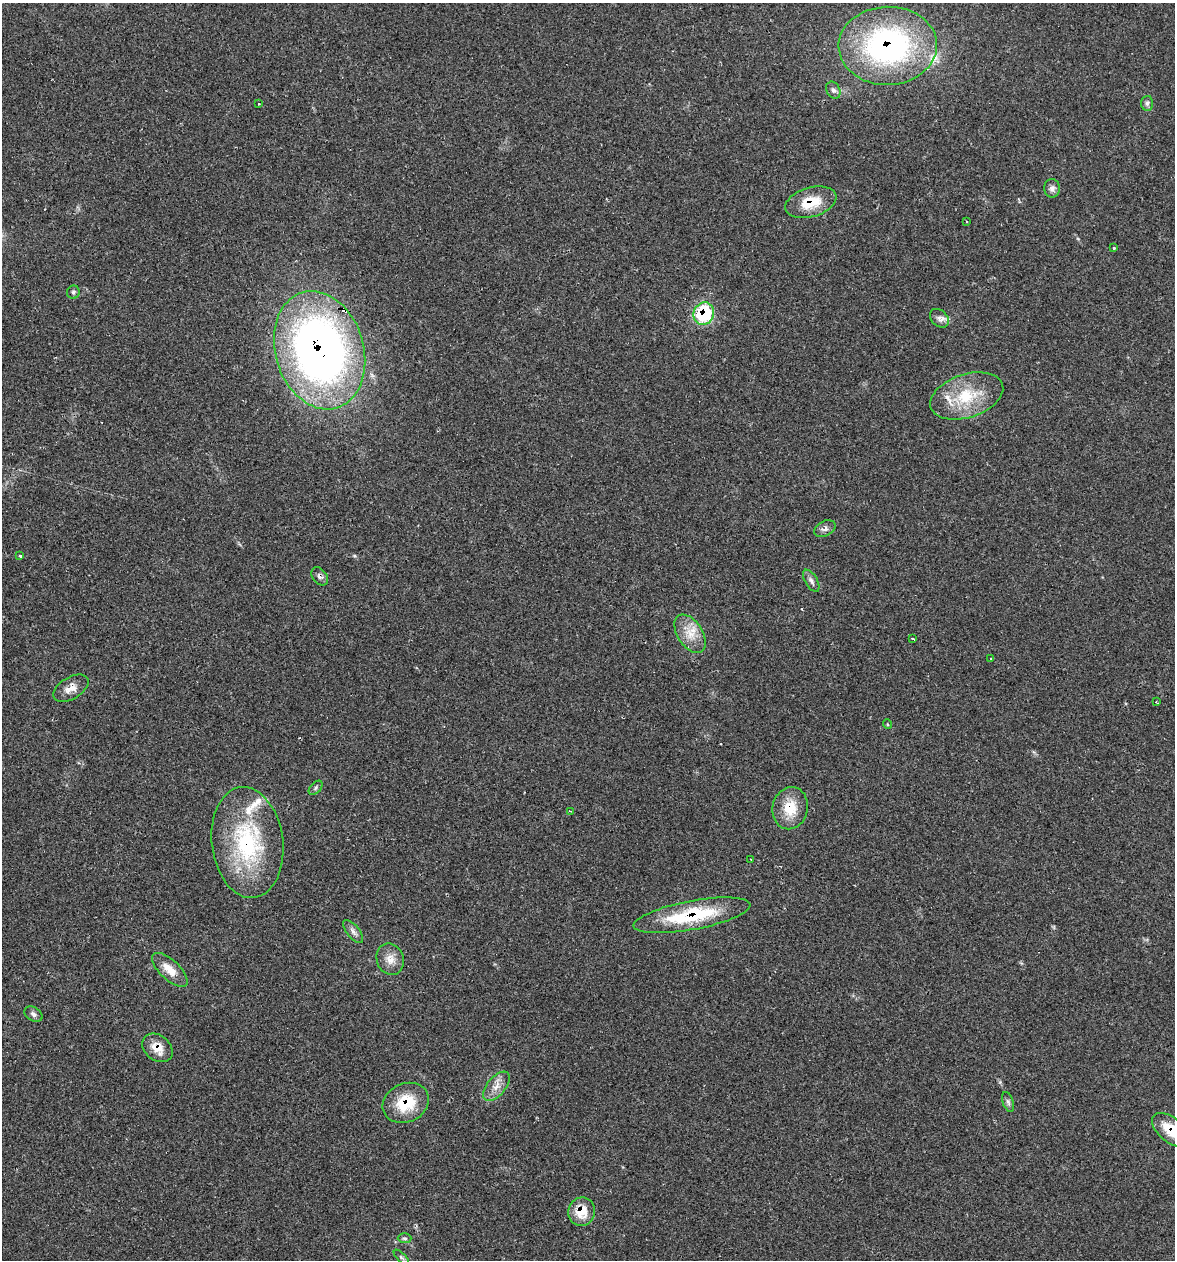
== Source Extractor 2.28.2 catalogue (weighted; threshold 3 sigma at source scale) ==
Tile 11 of 4 x 4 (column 3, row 3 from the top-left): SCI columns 2585-3757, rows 1259-2516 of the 5050 x 5031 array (HDU 1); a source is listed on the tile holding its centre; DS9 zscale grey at full resolution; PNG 1177 x 1262 px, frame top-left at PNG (2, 3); each listed source drawn as its Kron ellipse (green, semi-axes under 4 px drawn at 4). Shown black and unused: <1% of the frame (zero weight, under 2 of 3 exposures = <1% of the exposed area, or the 3 px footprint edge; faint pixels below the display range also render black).
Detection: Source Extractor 2.28.2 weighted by HDU 2 'WHT'; one run over the whole footprint, this tile lists its part. Background 0.106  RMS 0.0073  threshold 0.0328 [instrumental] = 3 sigma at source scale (4.5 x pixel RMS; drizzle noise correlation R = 1.50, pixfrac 1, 0.05/0.05 arcsec/px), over >= 5 px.
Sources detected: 48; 1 cosmic-ray / hot-pixel residue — neither listed nor drawn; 6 inside a brighter listed object's ellipse — not listed separately; the other 41 listed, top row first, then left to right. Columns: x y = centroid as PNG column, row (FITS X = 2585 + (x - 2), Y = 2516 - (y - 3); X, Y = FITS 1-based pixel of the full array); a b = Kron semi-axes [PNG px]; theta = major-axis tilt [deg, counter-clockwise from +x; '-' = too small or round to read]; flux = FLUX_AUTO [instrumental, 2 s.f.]
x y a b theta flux
888 46 49 39 1 190
833 90 9 6 -61 2.4
1147 103 7 6 - 1.9
258 104 3 2 - 0.88
1052 188 9 8 - 3
811 202 26 14 16 20
967 222 3 2 - 0.74
1113 248 3 3 - 1.5
73 292 6 6 - 1.7
704 314 11 10 - 48
939 318 11 8 -45 3.6
320 350 60 44 -73 480
967 396 38 21 18 34
825 529 11 7 28 3.2
20 556 3 3 - 7.3
320 576 10 7 -52 2.5
811 581 12 6 -59 3
690 634 21 12 -57 13
913 639 4 2 - 1.1
991 659 3 2 - 0.86
71 688 19 11 30 7
1156 702 3 3 - 0.53
887 724 5 3 - 0.75
316 788 8 5 46 1.7
790 808 21 17 76 18
570 811 3 2 - 0.6
247 842 56 35 -83 89
751 859 4 2 - 1
692 915 59 14 10 53
353 931 14 6 -51 3.3
390 959 16 13 -70 8.1
170 970 22 9 -43 11
33 1014 10 6 -31 2.4
157 1048 16 12 -39 10
496 1086 17 9 50 7.1
1008 1102 10 5 -71 1.9
406 1103 24 19 25 27
1171 1130 22 12 -39 18
581 1212 14 13 - 15
405 1238 7 5 -1 1.4
401 1257 10 4 -45 1.4
Overlapping masked pixels (flux is a lower limit): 12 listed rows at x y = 888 46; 811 202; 704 314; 320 350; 320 576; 790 808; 247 842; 692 915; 157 1048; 406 1103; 1171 1130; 581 1212
Isophote crosses this tile's border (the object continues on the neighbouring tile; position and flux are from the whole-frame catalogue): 1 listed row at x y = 1171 1130